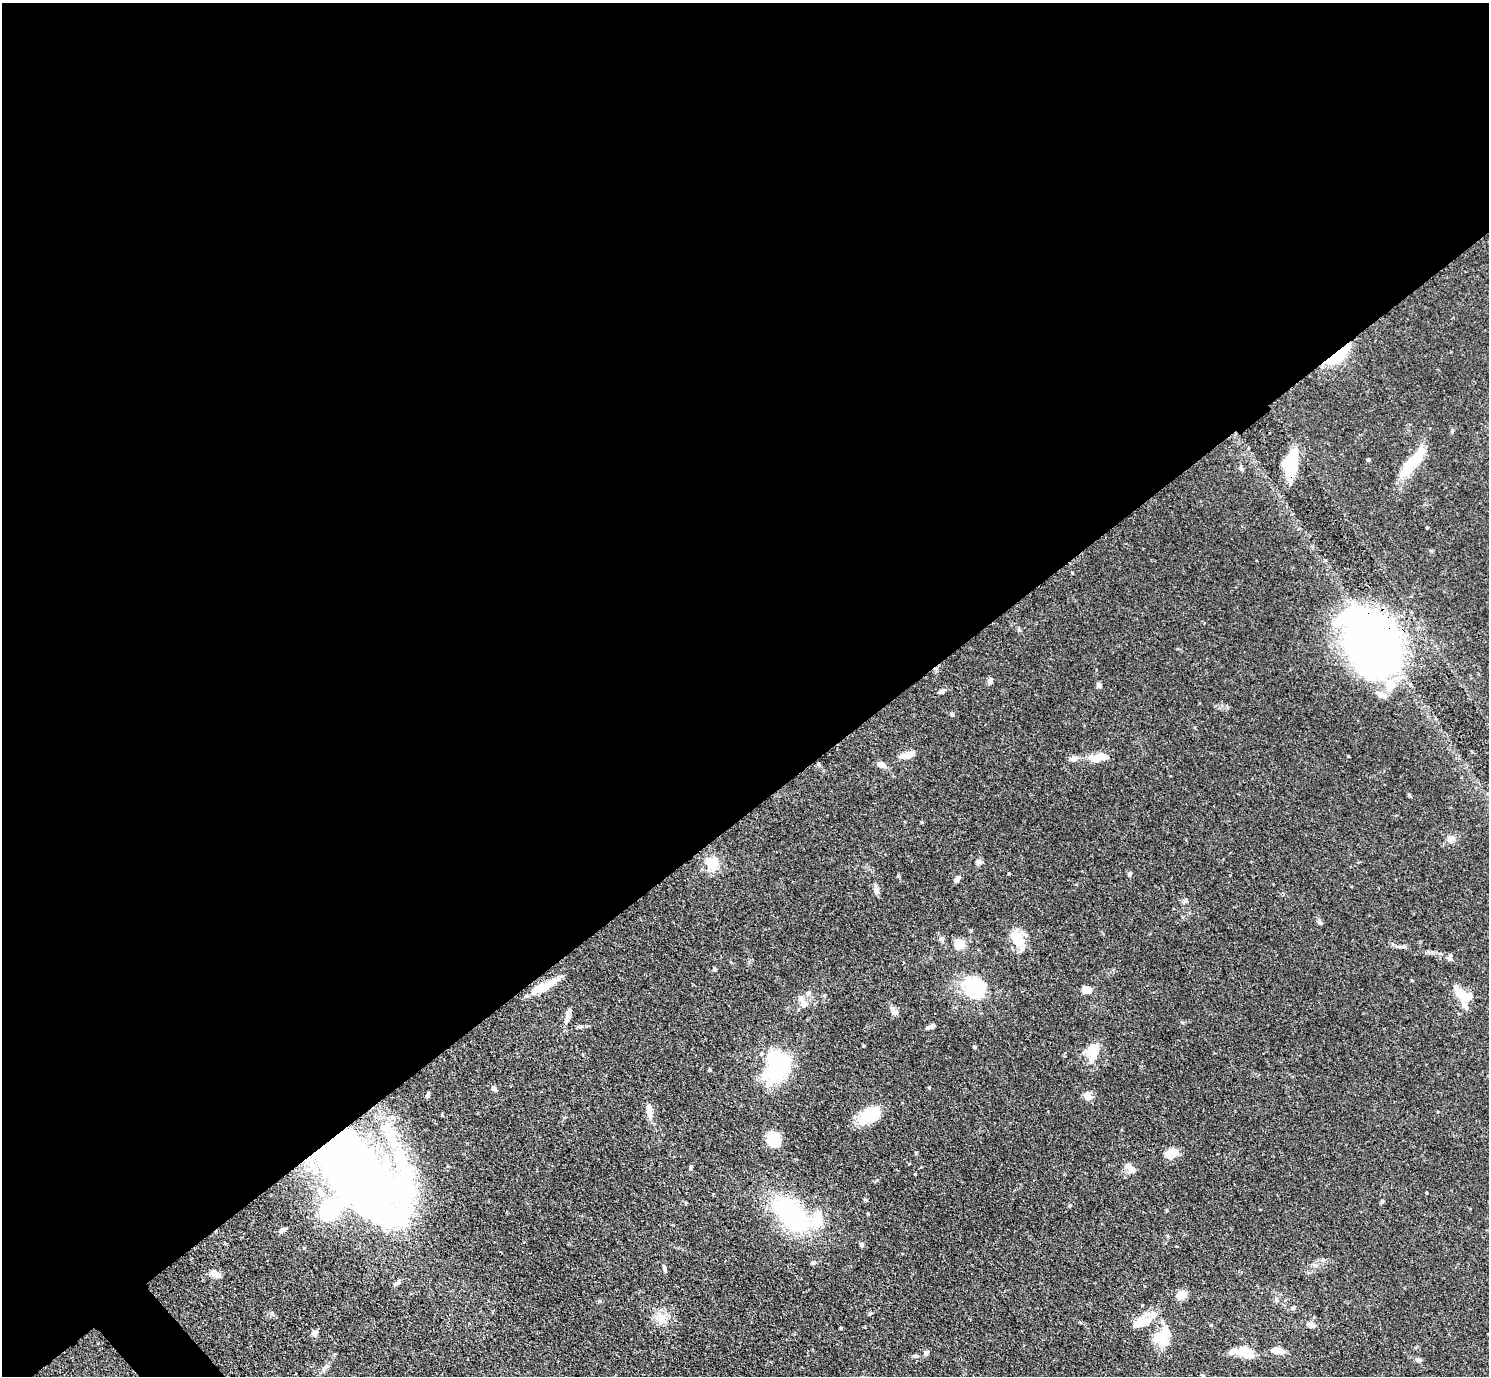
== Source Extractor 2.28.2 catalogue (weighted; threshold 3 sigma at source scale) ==
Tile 2 of 4 x 4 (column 2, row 1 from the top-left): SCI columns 1498-2984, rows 4428-5801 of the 5969 x 5965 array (HDU 1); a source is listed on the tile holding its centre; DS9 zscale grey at full resolution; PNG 1491 x 1378 px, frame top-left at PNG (2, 3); no overlay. Shown black and unused: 59% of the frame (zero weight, under 3 of 4 exposures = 1% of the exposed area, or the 3 px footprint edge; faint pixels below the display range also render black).
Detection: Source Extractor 2.28.2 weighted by HDU 2 'WHT'; one run over the whole footprint, this tile lists its part. Background 0.0699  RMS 0.0041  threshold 0.0184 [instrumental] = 3 sigma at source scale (4.5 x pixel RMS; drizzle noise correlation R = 1.50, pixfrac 1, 0.05/0.05 arcsec/px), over >= 5 px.
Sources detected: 109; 4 inside a brighter object's white glare — not listed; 13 inside a brighter listed object's ellipse — not listed separately; the other 92 listed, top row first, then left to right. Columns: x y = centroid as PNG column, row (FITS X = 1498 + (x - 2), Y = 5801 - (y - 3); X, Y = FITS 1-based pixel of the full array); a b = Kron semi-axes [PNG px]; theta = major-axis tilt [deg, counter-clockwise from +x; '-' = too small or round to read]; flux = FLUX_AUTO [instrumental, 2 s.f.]
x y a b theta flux
1338 355 31 10 40 17
1368 460 5 4 - 0.56
1413 461 41 11 48 16
1292 464 37 12 81 17
1241 468 9 3 -56 0.65
1427 527 4 3 - 0.38
1072 573 3 3 - 0.36
1019 630 6 4 -19 0.57
1372 641 72 51 -65 200
990 681 7 6 - 1.3
1099 685 6 6 - 1.1
942 691 8 5 27 1
952 714 4 4 - 0.72
908 755 17 7 17 3.4
1103 756 15 8 -7 3.8
1073 759 11 7 16 1.6
881 765 10 6 -28 2.4
1409 795 6 4 -72 0.46
922 822 4 4 - 0.43
1451 839 9 8 - 2.2
979 862 7 5 1 0.92
712 863 18 14 75 7.2
1009 873 4 3 - 0.32
1130 874 6 5 - 0.82
957 879 9 5 50 1.3
876 890 10 6 -77 1.9
1320 922 8 5 -74 0.93
941 939 7 6 - 1.1
1019 940 26 14 -71 8.5
959 944 8 8 - 7
1403 946 10 5 13 1.1
1450 958 8 5 -89 1.4
714 969 6 5 - 0.53
975 985 25 17 -24 27
546 986 32 10 31 7.5
1087 990 9 6 -6 4.7
809 993 7 6 - 1
1462 995 20 9 -51 9.3
804 1004 9 8 - 2.4
894 1011 11 6 -53 2.7
568 1016 13 6 78 1.9
581 1026 8 4 1 0.84
930 1027 11 4 19 1.5
864 1046 3 3 - 0.37
975 1047 4 3 - 0.61
1094 1050 19 11 79 9.2
778 1065 24 16 59 67
710 1069 4 4 - 0.53
494 1088 6 5 - 1.3
929 1088 5 3 - 0.33
428 1095 7 5 54 0.78
1088 1096 13 9 -40 2.3
649 1110 15 8 -85 3.5
870 1114 23 13 33 16
442 1115 4 4 - 0.42
773 1139 12 9 -46 16
1170 1153 19 11 33 3.9
691 1167 6 4 75 0.64
1131 1170 10 7 24 2.3
358 1176 74 35 -54 420
404 1188 75 31 -87 65
1427 1193 3 3 - 0.35
1382 1201 5 5 - 0.6
330 1209 26 18 45 23
791 1214 31 17 -48 70
868 1214 3 3 - 0.41
817 1217 22 12 64 10
282 1230 9 4 35 1.2
862 1244 6 5 - 0.75
1322 1260 6 4 18 0.69
813 1263 6 4 0 0.77
665 1269 7 5 -80 0.98
215 1274 12 7 -34 2.9
398 1282 10 5 40 1.1
1182 1295 8 6 30 7.3
1276 1299 6 4 -71 0.63
1142 1305 4 2 - 0.3
1292 1308 6 5 - 0.71
1153 1314 11 9 -78 2.9
661 1318 19 13 -74 5.4
1138 1324 21 10 9 4.4
1312 1325 11 6 -23 1.5
841 1328 4 3 - 0.37
315 1333 7 6 - 1.9
1158 1337 19 14 65 7.2
1277 1350 10 6 -9 5.5
1233 1352 15 7 26 2.3
926 1353 8 6 48 1.2
1245 1353 14 10 -37 9
916 1356 8 5 -9 0.95
1418 1360 8 5 -9 0.96
323 1369 9 4 89 0.91
Overlapping masked pixels (flux is a lower limit): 5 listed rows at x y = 1338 355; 1292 464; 1372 641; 546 986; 358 1176
Unlisted compact peaks at least as high as the median listed source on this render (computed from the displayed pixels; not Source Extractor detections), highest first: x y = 1070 1205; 898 876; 272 1313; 1452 431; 1182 1022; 599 1301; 1186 900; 877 1180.